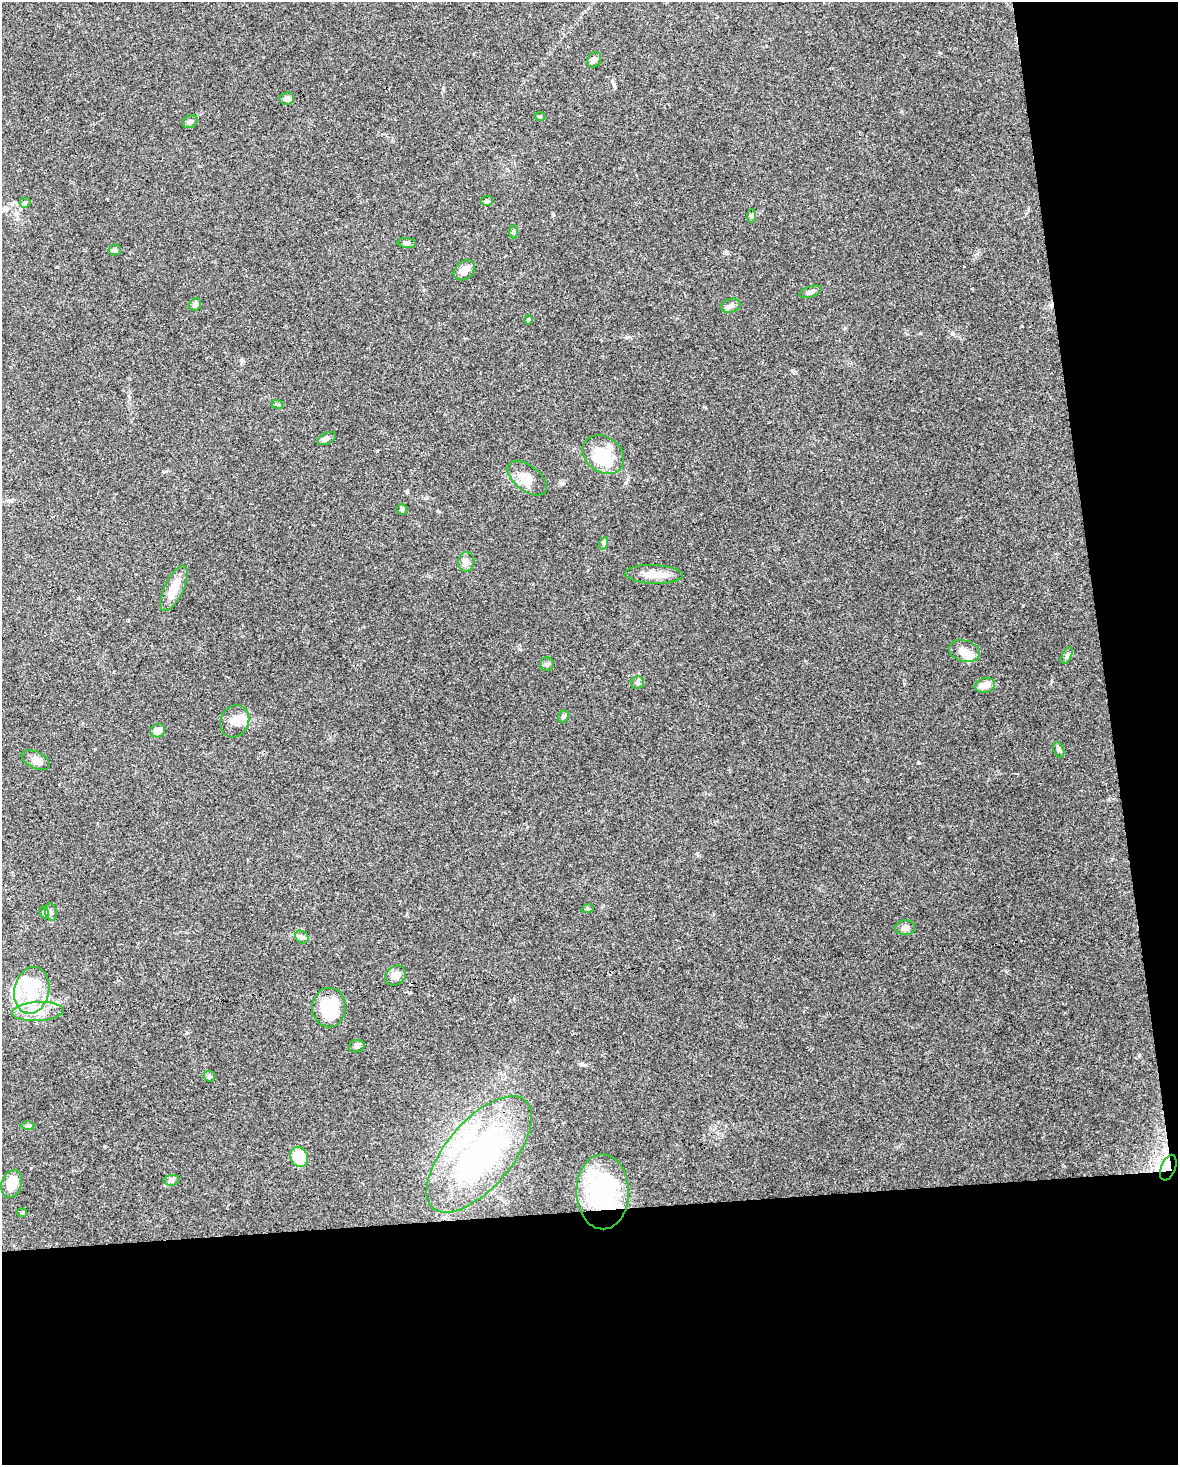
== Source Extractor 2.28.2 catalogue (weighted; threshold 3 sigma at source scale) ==
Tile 12 of 4 x 3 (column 4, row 3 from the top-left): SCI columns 3531-4706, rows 61-1523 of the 4706 x 4467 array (HDU 1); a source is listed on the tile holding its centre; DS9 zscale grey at full resolution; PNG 1180 x 1467 px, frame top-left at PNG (2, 2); each listed source drawn as its Kron ellipse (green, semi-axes under 4 px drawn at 4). Shown black and unused: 23% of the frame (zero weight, under 3 of 4 exposures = <1% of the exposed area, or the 3 px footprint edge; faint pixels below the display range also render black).
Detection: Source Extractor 2.28.2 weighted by HDU 2 'WHT'; one run over the whole footprint, this tile lists its part. Background 0.0955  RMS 0.0055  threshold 0.025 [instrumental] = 3 sigma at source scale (4.5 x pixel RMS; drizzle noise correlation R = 1.50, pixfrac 1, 0.0396/0.0396 arcsec/px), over >= 5 px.
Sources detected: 62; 1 inside a brighter object's white glare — neither listed nor drawn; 8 inside a brighter listed object's ellipse — not listed separately; the other 53 listed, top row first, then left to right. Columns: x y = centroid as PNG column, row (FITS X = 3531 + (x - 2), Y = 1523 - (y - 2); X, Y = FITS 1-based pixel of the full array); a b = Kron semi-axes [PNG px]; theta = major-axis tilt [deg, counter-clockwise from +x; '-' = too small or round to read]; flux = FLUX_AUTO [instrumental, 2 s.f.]
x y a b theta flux
594 60 8 6 54 2.1
287 99 7 6 - 2.8
540 116 5 3 - 0.64
190 121 8 6 23 1.7
487 201 6 5 - 1.2
25 203 5 5 - 0.83
752 216 7 4 88 0.91
514 232 6 4 -88 0.84
407 243 9 5 -3 1.5
115 250 6 5 - 1.2
464 270 12 8 41 5.4
811 292 12 5 17 1.9
195 304 7 5 55 1.6
730 306 10 6 17 2.4
528 320 4 3 - 0.81
277 404 6 3 -19 0.62
326 439 10 5 27 1.9
603 455 22 17 -37 17
527 478 23 12 -38 7.7
402 509 5 5 - 1.1
604 543 6 4 71 0.86
466 562 10 8 81 3.1
654 574 29 9 -2 8.2
174 588 25 9 65 10
964 651 16 10 -16 5.2
1067 655 9 4 64 1.2
547 664 7 7 - 1.3
638 682 6 6 - 1.3
985 685 10 7 16 5.2
563 716 6 5 - 1.1
235 721 16 14 64 6.3
158 731 7 6 - 4.3
1059 750 8 5 -70 1.2
36 760 15 8 -27 4.4
588 909 6 4 19 0.81
44 912 6 5 - 0.81
51 912 9 5 -79 1.5
905 928 10 7 -2 2.8
302 937 7 6 - 1.5
396 976 11 9 39 4.1
32 990 24 17 79 17
329 1008 20 16 88 27
38 1012 26 9 3 9.8
357 1046 8 6 16 1.2
209 1076 6 5 - 1
28 1126 6 4 1 0.93
479 1154 71 33 50 130
299 1157 10 8 -65 18
1168 1168 13 7 69 4.6
172 1180 8 5 6 1.4
12 1184 14 10 72 11
603 1192 37 26 -89 56
22 1213 5 4 - 0.65
Overlapping masked pixels (flux is a lower limit): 2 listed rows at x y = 1168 1168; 603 1192
Unlisted compact peaks at least as high as the median listed source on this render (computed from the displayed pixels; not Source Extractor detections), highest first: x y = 918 762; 562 484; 627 337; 697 853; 614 86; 952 334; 581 1064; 377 451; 1051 682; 553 215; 438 511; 407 492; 95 749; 1022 326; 1139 1056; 793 372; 940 53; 726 252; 1006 972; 241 360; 443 88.